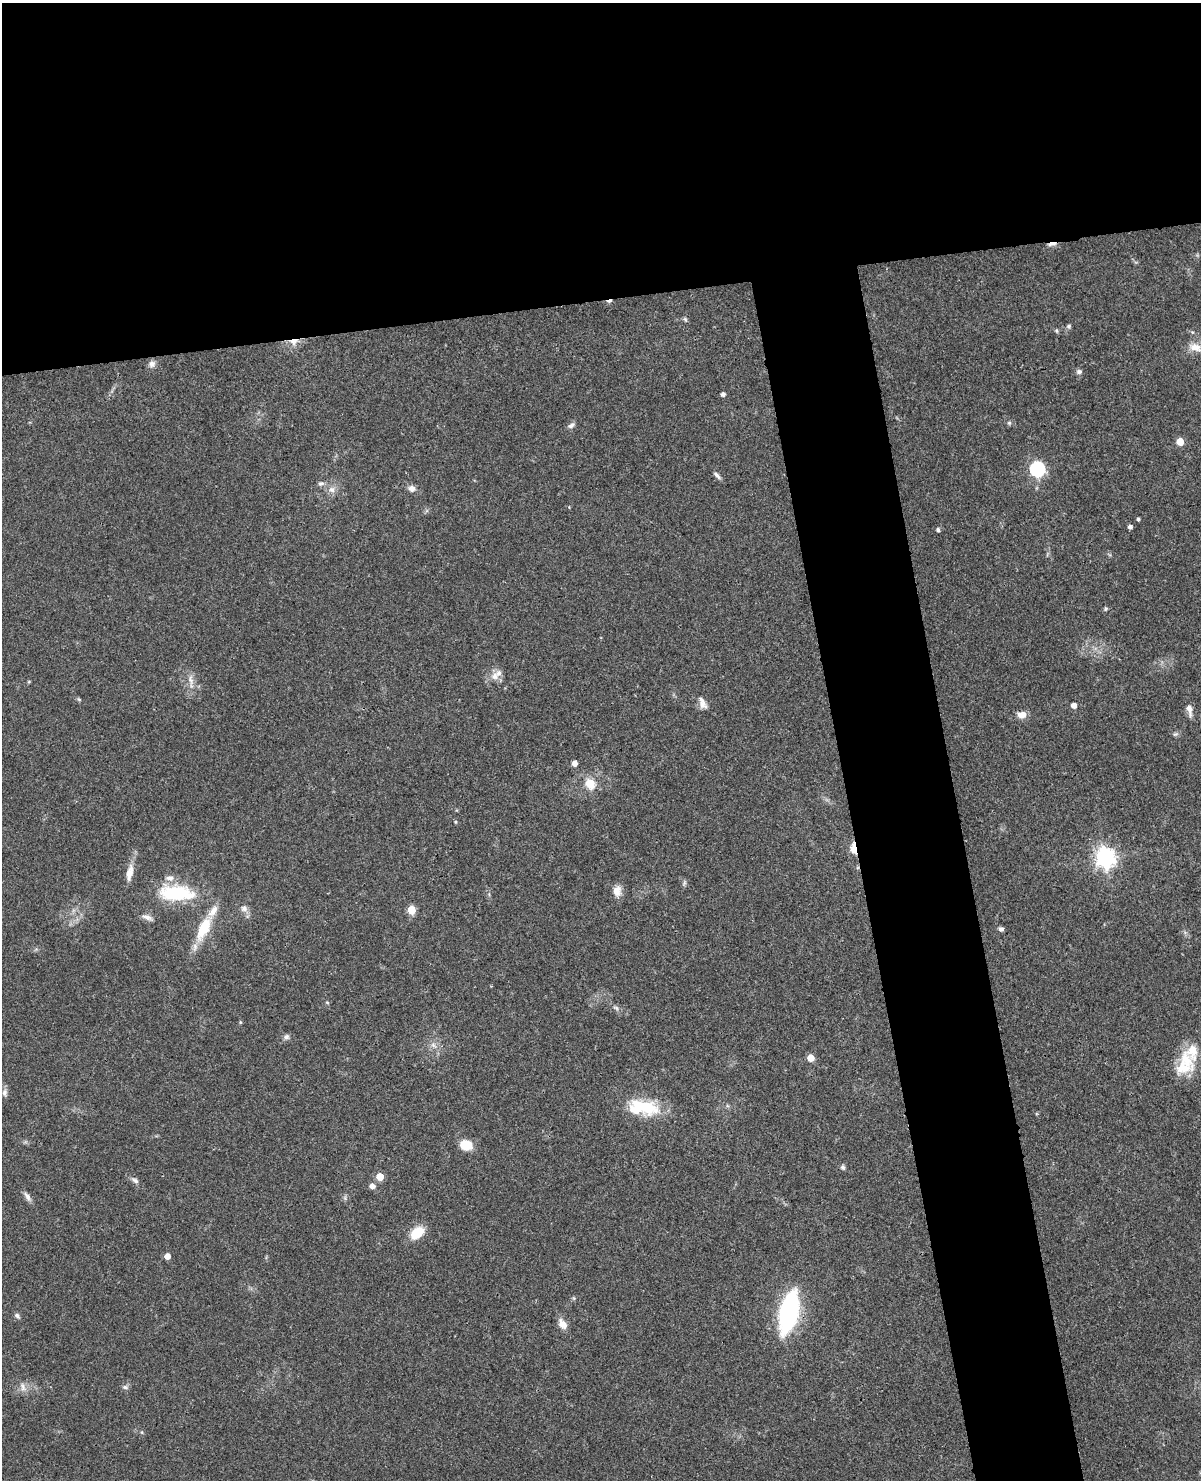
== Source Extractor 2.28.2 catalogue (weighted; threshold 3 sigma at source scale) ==
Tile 2 of 4 x 3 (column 2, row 1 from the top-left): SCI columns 1248-2446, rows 3216-4693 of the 4892 x 4840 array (HDU 1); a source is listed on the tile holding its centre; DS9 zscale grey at full resolution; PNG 1203 x 1482 px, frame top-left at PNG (2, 3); no overlay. Shown black and unused: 27% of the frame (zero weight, under 3 of 4 exposures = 5% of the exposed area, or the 3 px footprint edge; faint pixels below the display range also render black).
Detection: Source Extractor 2.28.2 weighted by HDU 2 'WHT'; one run over the whole footprint, this tile lists its part. Background 0.0858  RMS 0.0058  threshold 0.0261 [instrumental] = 3 sigma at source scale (4.5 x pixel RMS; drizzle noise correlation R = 1.50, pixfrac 1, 0.05/0.05 arcsec/px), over >= 5 px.
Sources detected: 71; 1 cosmic-ray / hot-pixel residue — not listed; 4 inside a brighter listed object's ellipse — not listed separately; the other 66 listed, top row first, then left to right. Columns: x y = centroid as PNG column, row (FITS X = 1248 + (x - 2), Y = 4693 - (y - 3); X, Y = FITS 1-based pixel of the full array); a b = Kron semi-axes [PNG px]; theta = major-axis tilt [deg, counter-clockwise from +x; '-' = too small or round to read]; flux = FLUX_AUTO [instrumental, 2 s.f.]
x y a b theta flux
1052 244 12 4 11 2.3
685 319 7 4 -46 0.95
1069 326 6 5 - 0.96
294 341 12 8 18 5.3
1196 347 16 10 -13 6.1
152 364 9 9 - 2.7
1079 372 7 6 - 1.6
723 394 4 4 - 2.1
1009 423 6 5 - 1
571 425 10 6 36 2
1180 442 5 5 - 13
1037 469 7 6 - 120
717 475 12 4 -45 1.7
321 483 9 6 9 1.7
412 488 9 8 - 3.1
332 490 9 9 - 3.2
1138 519 4 3 - 1
1130 527 4 4 - 2
938 530 4 4 - 1.4
1105 609 6 5 - 0.87
494 676 11 10 - 4.4
191 680 17 6 -80 3.7
79 699 6 4 -31 0.77
702 703 15 8 -69 3.8
1074 705 5 5 - 3.7
1189 709 15 6 -79 4.2
1022 715 10 7 9 5
1175 734 7 4 43 0.99
575 763 4 4 - 4.3
590 783 7 6 - 14
455 822 5 3 - 0.62
854 848 8 4 -79 28
1105 858 7 7 - 320
130 873 24 8 78 6
169 878 11 8 -8 3.5
684 883 7 4 72 1
617 891 13 10 86 5.2
176 893 35 15 -3 41
244 908 10 9 - 2.8
411 910 5 5 - 22
147 917 15 6 -15 2.8
203 928 30 12 64 20
1001 929 5 5 - 1.7
327 1002 5 3 - 0.56
616 1008 9 5 -19 1.6
240 1022 5 3 - 0.53
286 1037 8 7 - 1.7
433 1045 8 5 -32 1.9
1192 1051 33 17 87 14
811 1058 5 5 - 11
5 1093 10 7 78 2.2
643 1108 41 18 -5 27
466 1145 13 10 -14 10
843 1167 7 6 - 1.3
380 1177 5 5 - 12
135 1180 10 6 -30 1.9
372 1186 5 5 - 4
27 1196 14 6 -57 2.6
417 1233 18 12 40 11
167 1256 5 5 - 4.9
574 1298 6 4 72 0.75
789 1311 42 17 76 82
17 1316 8 6 -43 1.5
562 1324 14 9 -58 4.6
23 1387 12 6 -79 2.8
125 1387 9 6 -10 1.5
Overlapping masked pixels (flux is a lower limit): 3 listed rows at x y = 1052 244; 294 341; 854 848